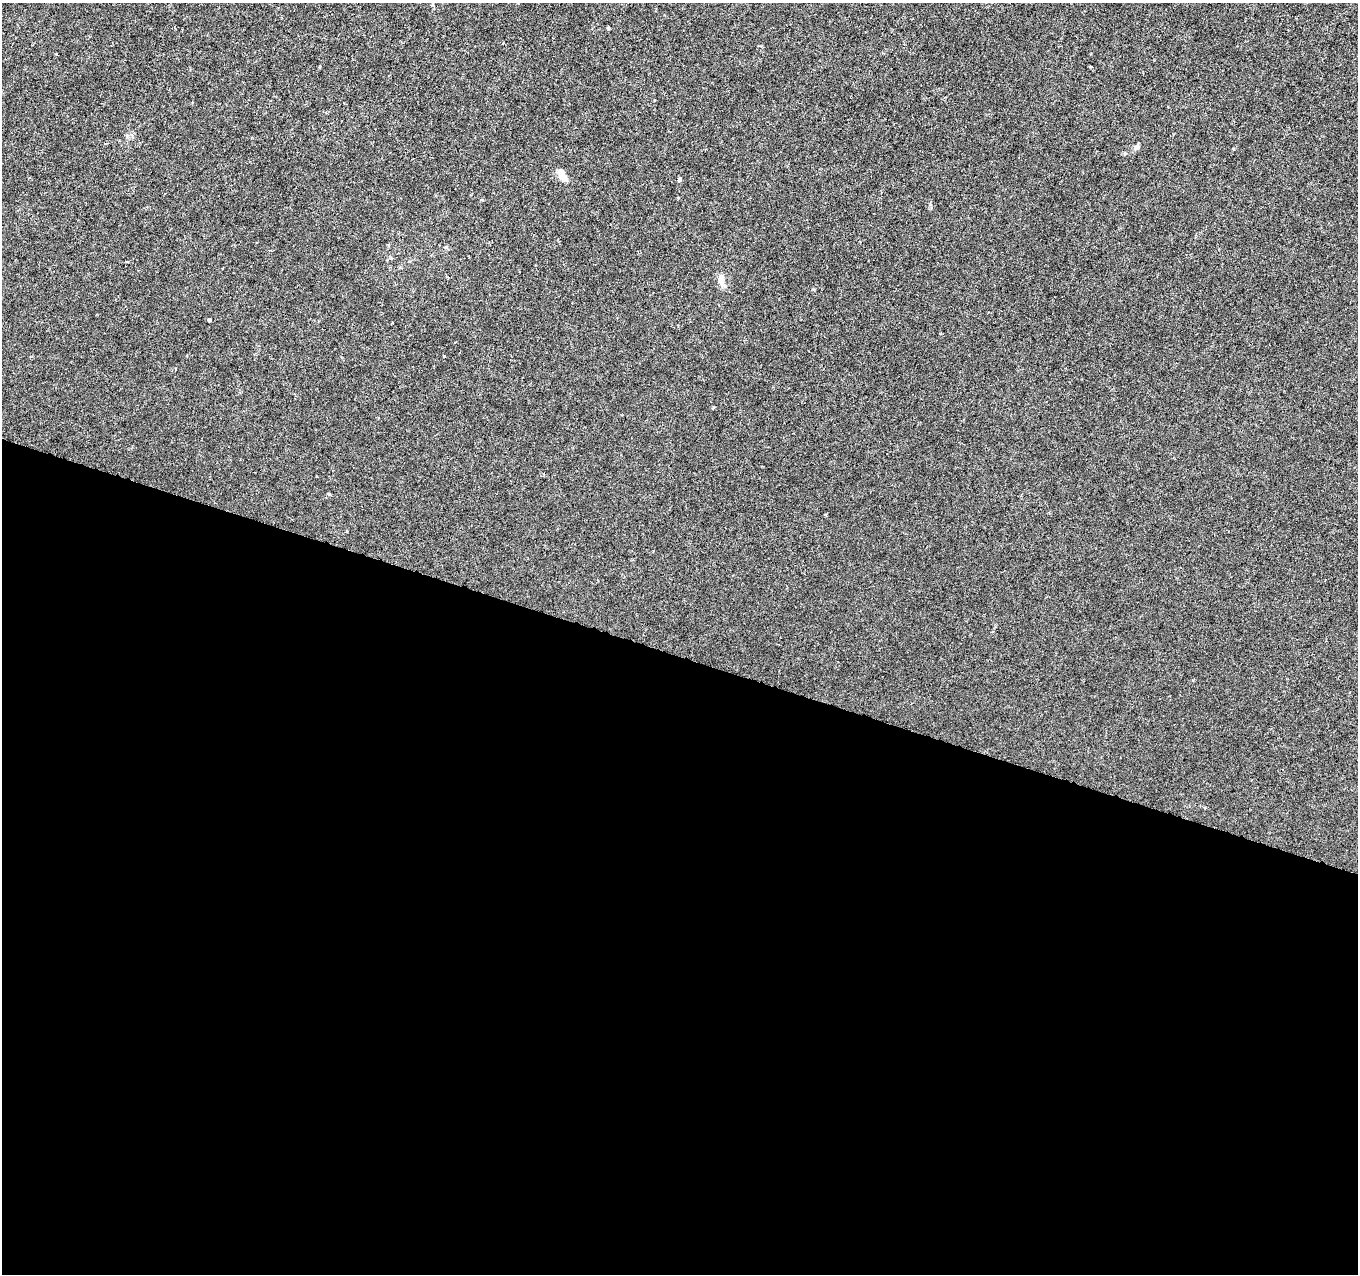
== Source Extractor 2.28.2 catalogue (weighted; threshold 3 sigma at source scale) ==
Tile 14 of 4 x 4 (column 2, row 4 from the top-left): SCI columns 1357-2712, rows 216-1487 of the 5432 x 5583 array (HDU 1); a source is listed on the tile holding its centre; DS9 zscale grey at full resolution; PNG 1360 x 1276 px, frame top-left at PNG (2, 3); no overlay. Shown black and unused: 49% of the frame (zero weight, under 3 of 6 exposures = <1% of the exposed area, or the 3 px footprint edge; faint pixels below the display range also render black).
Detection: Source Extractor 2.28.2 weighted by HDU 2 'WHT'; one run over the whole footprint, this tile lists its part. Background -1.38e-05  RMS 0.0013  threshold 0.00512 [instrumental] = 3 sigma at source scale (4.09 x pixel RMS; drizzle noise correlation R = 1.36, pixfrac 0.8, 0.0396/0.0396 arcsec/px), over >= 5 px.
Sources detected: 11; all 11 listed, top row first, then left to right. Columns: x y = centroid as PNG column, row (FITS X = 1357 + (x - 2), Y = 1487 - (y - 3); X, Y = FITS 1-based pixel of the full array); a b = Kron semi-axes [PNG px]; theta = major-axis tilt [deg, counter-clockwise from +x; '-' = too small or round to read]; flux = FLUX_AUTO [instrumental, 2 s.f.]
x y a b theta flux
608 28 4 3 - 0.17
319 67 4 3 - 0.11
1137 147 8 6 22 0.34
1233 149 3 2 - 0.08
562 175 16 7 -59 1.1
679 179 4 3 - 0.44
481 200 4 3 - 0.12
721 280 15 8 -81 0.92
209 320 4 3 - 0.19
713 407 5 3 - 0.1
329 494 4 3 - 0.15
Unlisted compact peaks at least as high as the median listed source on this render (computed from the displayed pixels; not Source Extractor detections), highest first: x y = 444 356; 930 204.